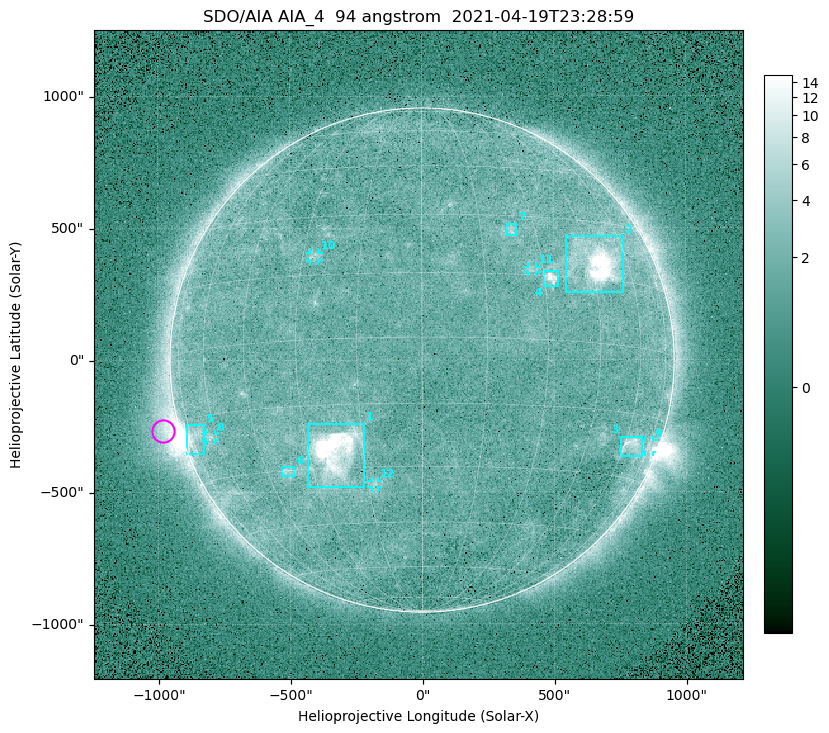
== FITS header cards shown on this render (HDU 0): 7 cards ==
TELESCOP= 'SDO/AIA '
INSTRUME= 'AIA_4   '
WAVELNTH=                   94
WAVEUNIT= 'angstrom'
DATE-OBS= '2021-04-19T23:28:59.12'
CTYPE1  = 'HPLN-TAN'
CTYPE2  = 'HPLT-TAN'

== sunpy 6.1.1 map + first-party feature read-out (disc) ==
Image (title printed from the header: SDO/AIA AIA_4  94 angstrom  2021-04-19T23:28:59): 512 x 512 px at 4.8 arcsec/px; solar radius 955 arcsec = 199 px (full disc in frame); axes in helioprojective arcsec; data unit not stated in the header (colour bar unlabelled)
Orientation: roll -0.138 deg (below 1 deg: not rotated)
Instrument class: DISC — disc imager (sunpy class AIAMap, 94 A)
Bright regions (active regions / flare kernels): reference = the median radial profile (limb darkening/brightening removed); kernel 5 px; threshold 5 sigma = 2.43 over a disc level ~1.75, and >= 1.15x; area >= 9 px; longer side >= 5 px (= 24 arcsec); searched inside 0.97 R_sun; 12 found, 12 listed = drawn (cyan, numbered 1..; 5 of them under ~33 arcsec drawn as corner ticks so the feature stays visible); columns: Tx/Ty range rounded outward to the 10 arcsec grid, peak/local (2 s.f.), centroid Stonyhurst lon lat
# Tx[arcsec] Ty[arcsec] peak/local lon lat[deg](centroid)
1 -430..-220 -480..-240 75 -22 -26
2 540..760 250..470 28 +47 +19
3 750..830 -370..-290 4.6 +64 -22
4 460..520 280..340 6.9 +32 +14
5 -900..-820 -360..-240 6 -72 -19
6 -540..-480 -440..-400 3.2 -38 -30
7 320..360 470..520 3.1 +23 +26
8 -820..-780 -300..-280 2.9 -63 -20
9 840..880 -350..-300 3.1 +75 -21
10 -430..-390 380..410 2.9 -27 +20
11 400..440 330..360 2.9 +27 +16
12 -190..-170 -480..-450 2.8 -13 -34
Off-limb structures (1.02-1.3 R_sun): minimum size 50 px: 6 found; the strongest spans PA ~90..115 deg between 1.02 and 1.2 R_sun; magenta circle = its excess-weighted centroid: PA ~105 deg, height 1.06 R_sun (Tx ~-980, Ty ~-270 arcsec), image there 5.2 x the reference